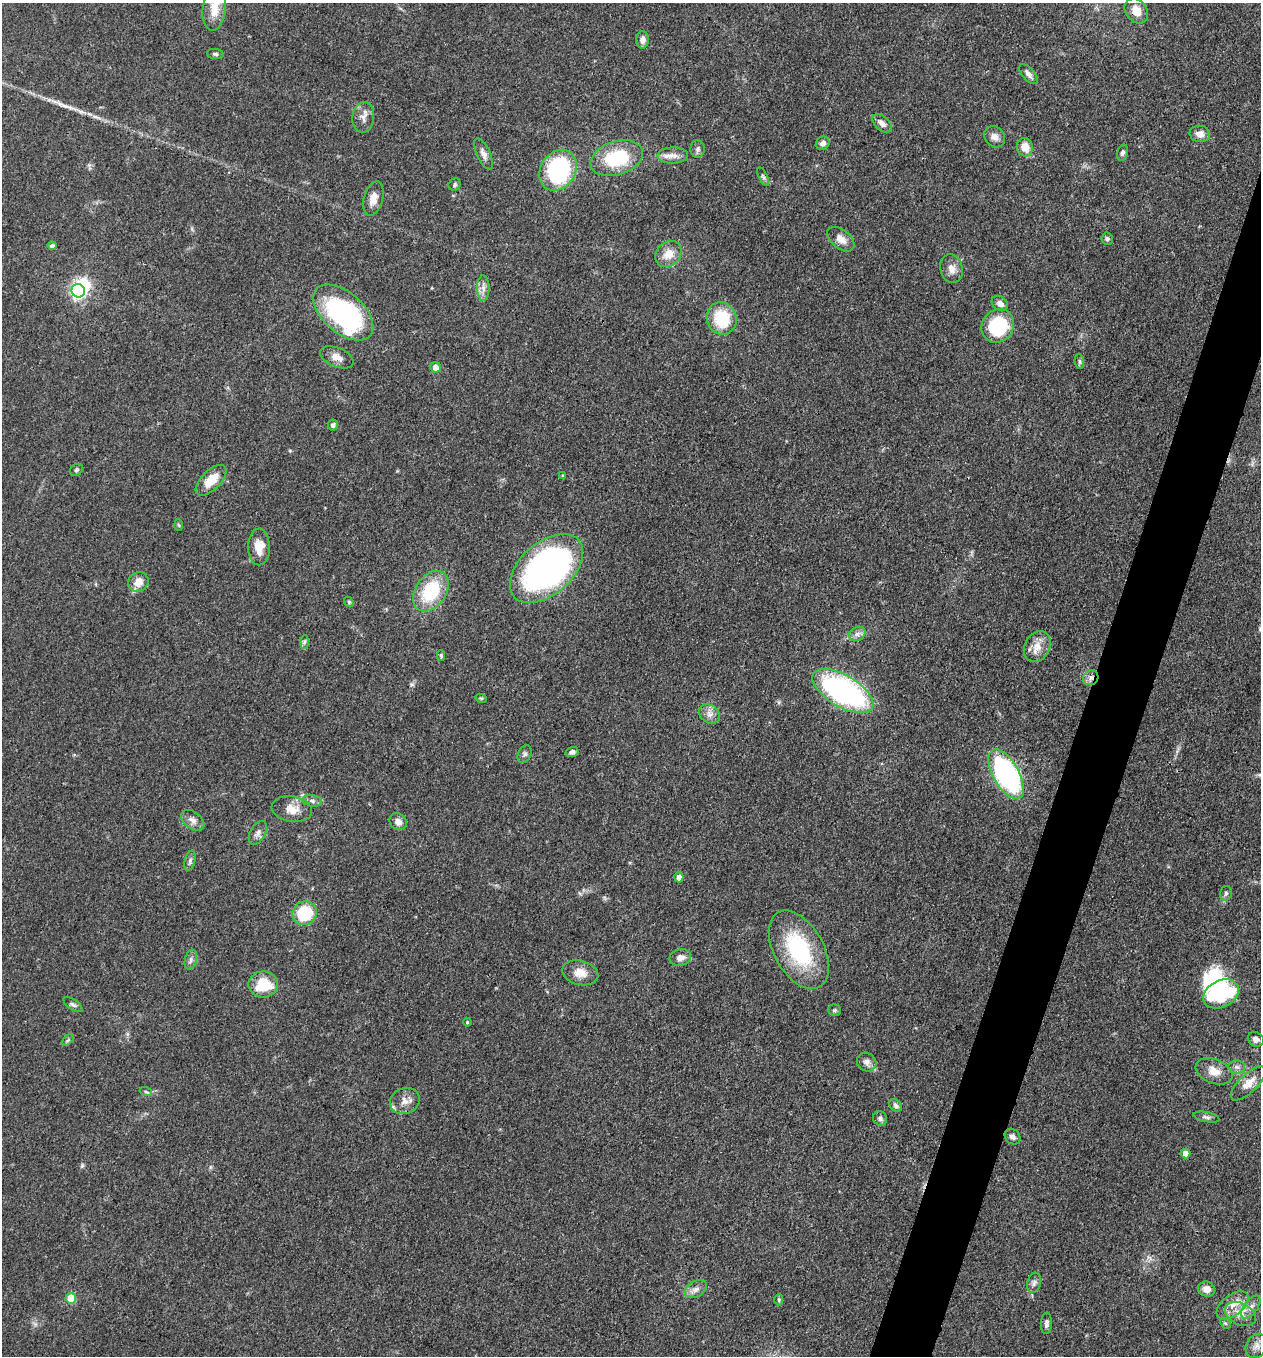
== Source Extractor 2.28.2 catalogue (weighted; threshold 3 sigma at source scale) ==
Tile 10 of 4 x 4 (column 2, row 3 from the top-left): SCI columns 1389-2647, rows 1356-2709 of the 5425 x 5418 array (HDU 1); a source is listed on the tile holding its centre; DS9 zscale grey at full resolution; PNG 1263 x 1358 px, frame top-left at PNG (2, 3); each listed source drawn as its Kron ellipse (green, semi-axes under 4 px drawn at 4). Shown black and unused: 4% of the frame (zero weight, under 3 of 4 exposures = <1% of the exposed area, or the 3 px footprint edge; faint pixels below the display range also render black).
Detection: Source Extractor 2.28.2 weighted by HDU 2 'WHT'; one run over the whole footprint, this tile lists its part. Background 0.0712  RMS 0.0054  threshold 0.0241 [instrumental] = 3 sigma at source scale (4.5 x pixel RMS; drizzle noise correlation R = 1.50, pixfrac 1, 0.05/0.05 arcsec/px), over >= 5 px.
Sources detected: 104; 4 inside a brighter object's white glare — neither listed nor drawn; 3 inside a brighter listed object's ellipse — not listed separately; the other 97 listed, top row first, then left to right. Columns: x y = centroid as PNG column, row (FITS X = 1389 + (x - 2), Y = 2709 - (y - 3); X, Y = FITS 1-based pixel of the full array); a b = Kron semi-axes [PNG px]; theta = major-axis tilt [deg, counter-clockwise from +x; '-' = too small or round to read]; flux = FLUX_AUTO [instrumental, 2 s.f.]
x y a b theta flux
214 9 22 11 83 9.8
1136 11 14 10 -54 6.6
643 40 8 6 87 3.2
215 54 8 5 -7 1.1
1028 74 12 6 -49 2.5
363 117 15 11 81 4.2
882 123 11 7 -42 3.4
1200 134 10 8 -10 3.7
994 137 11 9 -51 3.1
823 143 7 6 - 2.5
1025 147 9 8 - 7
698 149 9 7 87 1.7
1122 153 8 5 72 1.4
483 154 17 6 -65 2.9
673 155 15 8 0 4.4
617 158 27 16 18 32
558 170 22 17 57 71
763 177 10 4 -63 1.3
455 184 6 5 - 1.2
373 199 17 9 74 5.3
1107 238 6 6 - 1.2
841 239 16 9 -39 4.9
52 246 4 4 - 1.6
668 254 14 11 46 7.1
952 269 15 11 -75 4.2
483 288 13 6 -88 2.9
78 291 7 6 - 130
1000 303 9 6 -38 3
343 313 35 20 -41 86
722 318 16 15 - 23
998 326 17 15 55 38
337 357 17 9 -23 4.6
1079 361 7 4 -84 1.1
436 367 5 5 - 3.9
333 425 5 5 - 1.3
76 470 7 5 34 0.96
563 476 4 3 - 0.79
211 480 19 9 45 11
179 525 6 4 -86 0.67
259 547 18 11 -90 8.1
546 569 43 26 42 180
138 582 10 9 - 5.6
431 591 22 15 56 30
349 602 6 4 -47 0.64
857 634 8 7 - 2.2
304 642 7 4 88 0.97
1037 647 16 12 61 6.5
441 656 5 4 - 0.99
1091 678 8 7 - 2.6
843 691 34 15 -31 120
481 698 6 3 -17 0.61
710 714 11 9 -35 3.3
572 752 6 5 - 1.9
525 754 9 6 65 1.4
1006 774 28 13 -60 110
312 801 10 5 -7 1.7
292 809 20 13 -9 7.1
193 820 13 8 -38 3.2
398 822 9 7 -43 3.4
258 833 13 7 61 2.6
190 861 10 5 75 1.5
679 877 5 4 - 3.4
1226 893 7 5 75 1.3
305 913 12 11 - 23
799 950 43 24 -61 50
680 958 11 8 12 3.4
191 960 10 6 75 1.9
580 973 18 12 -14 6.3
263 984 15 13 -1 19
1221 994 19 13 27 40
73 1005 11 5 -34 1.4
835 1010 6 6 - 0.93
467 1022 4 4 - 0.62
1256 1039 8 7 - 2.5
68 1040 7 4 44 0.83
867 1062 10 9 - 2.7
1237 1067 8 6 -3 2
1214 1071 19 12 -21 6.5
1248 1083 22 9 44 6.2
146 1092 6 4 -19 0.75
405 1101 15 13 23 5.5
896 1105 7 5 -46 1.7
1206 1117 13 5 -11 1.6
880 1118 7 7 - 1.5
1012 1137 9 7 -44 2.1
1185 1153 5 5 - 3.9
1034 1283 10 6 74 2
696 1289 12 7 32 3.2
1206 1289 8 7 - 3.7
71 1298 5 5 - 12
779 1300 5 4 - 0.75
1232 1305 18 10 38 7.1
1251 1307 13 6 53 3.3
1240 1314 16 10 -27 6.4
1046 1323 11 5 86 1.8
1225 1323 6 4 -42 0.83
1257 1346 13 10 58 3.6
Overlapping masked pixels (flux is a lower limit): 2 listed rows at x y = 1136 11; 1091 678
Isophote crosses this tile's border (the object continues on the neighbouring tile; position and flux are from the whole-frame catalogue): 1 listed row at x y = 214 9